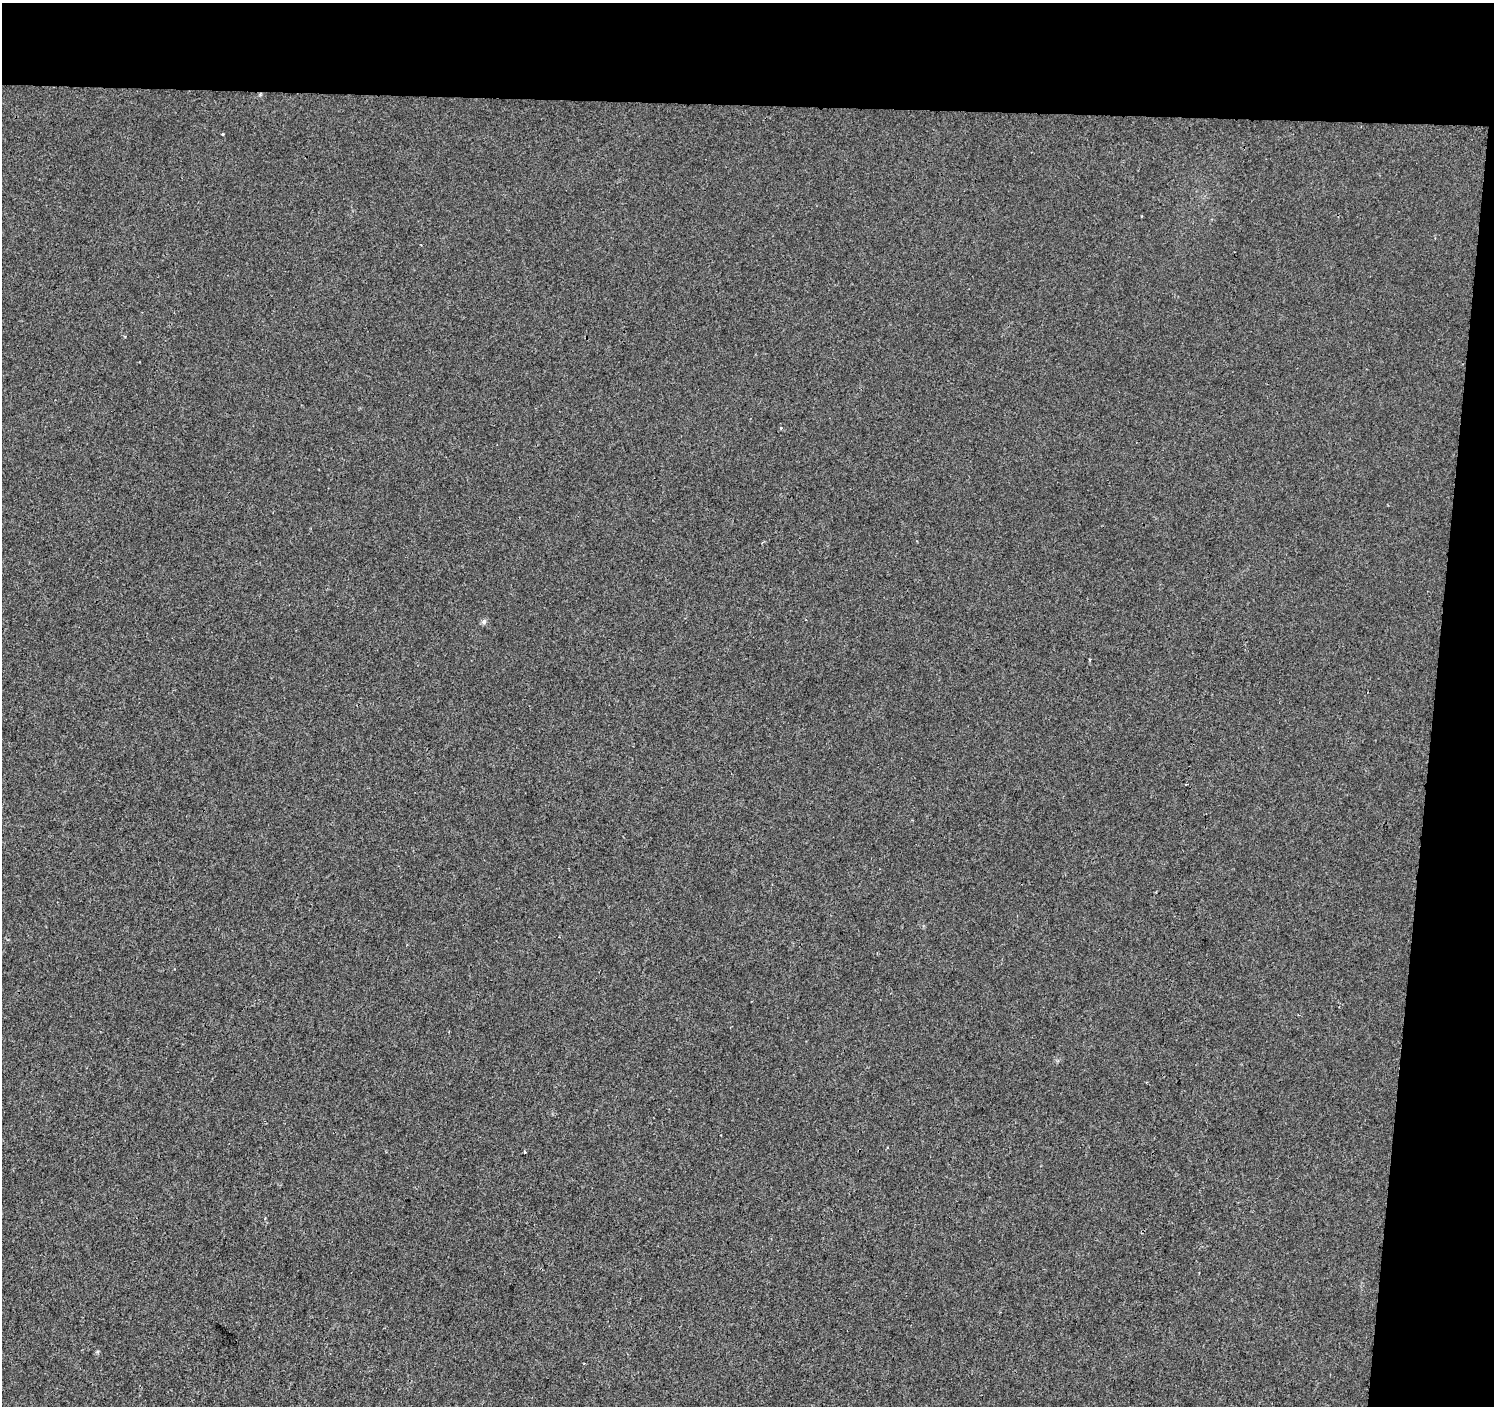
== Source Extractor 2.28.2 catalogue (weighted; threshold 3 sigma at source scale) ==
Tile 3 of 3 x 3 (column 3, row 1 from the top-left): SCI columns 2992-4483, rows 3091-4494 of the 4483 x 4722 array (HDU 1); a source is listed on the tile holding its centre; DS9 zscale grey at full resolution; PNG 1496 x 1408 px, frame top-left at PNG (2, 3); no overlay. Shown black and unused: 11% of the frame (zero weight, under 2 of 3 exposures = <1% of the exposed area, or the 3 px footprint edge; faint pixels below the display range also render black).
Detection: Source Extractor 2.28.2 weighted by HDU 2 'WHT'; one run over the whole footprint, this tile lists its part. Background 0.00108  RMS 0.0048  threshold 0.0214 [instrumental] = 3 sigma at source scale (4.5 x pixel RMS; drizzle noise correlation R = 1.50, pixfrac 1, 0.0396/0.0396 arcsec/px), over >= 5 px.
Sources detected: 6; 1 cosmic-ray / hot-pixel residue — not listed; the other 5 listed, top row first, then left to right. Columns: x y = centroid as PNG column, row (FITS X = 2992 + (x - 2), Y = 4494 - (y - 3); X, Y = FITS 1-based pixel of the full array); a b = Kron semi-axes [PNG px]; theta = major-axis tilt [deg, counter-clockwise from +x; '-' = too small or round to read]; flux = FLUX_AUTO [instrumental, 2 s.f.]
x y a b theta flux
223 134 4 3 - 0.35
781 428 3 3 - 0.55
484 622 7 6 - 1.3
524 1152 3 3 - 3
584 1363 4 2 - 0.36